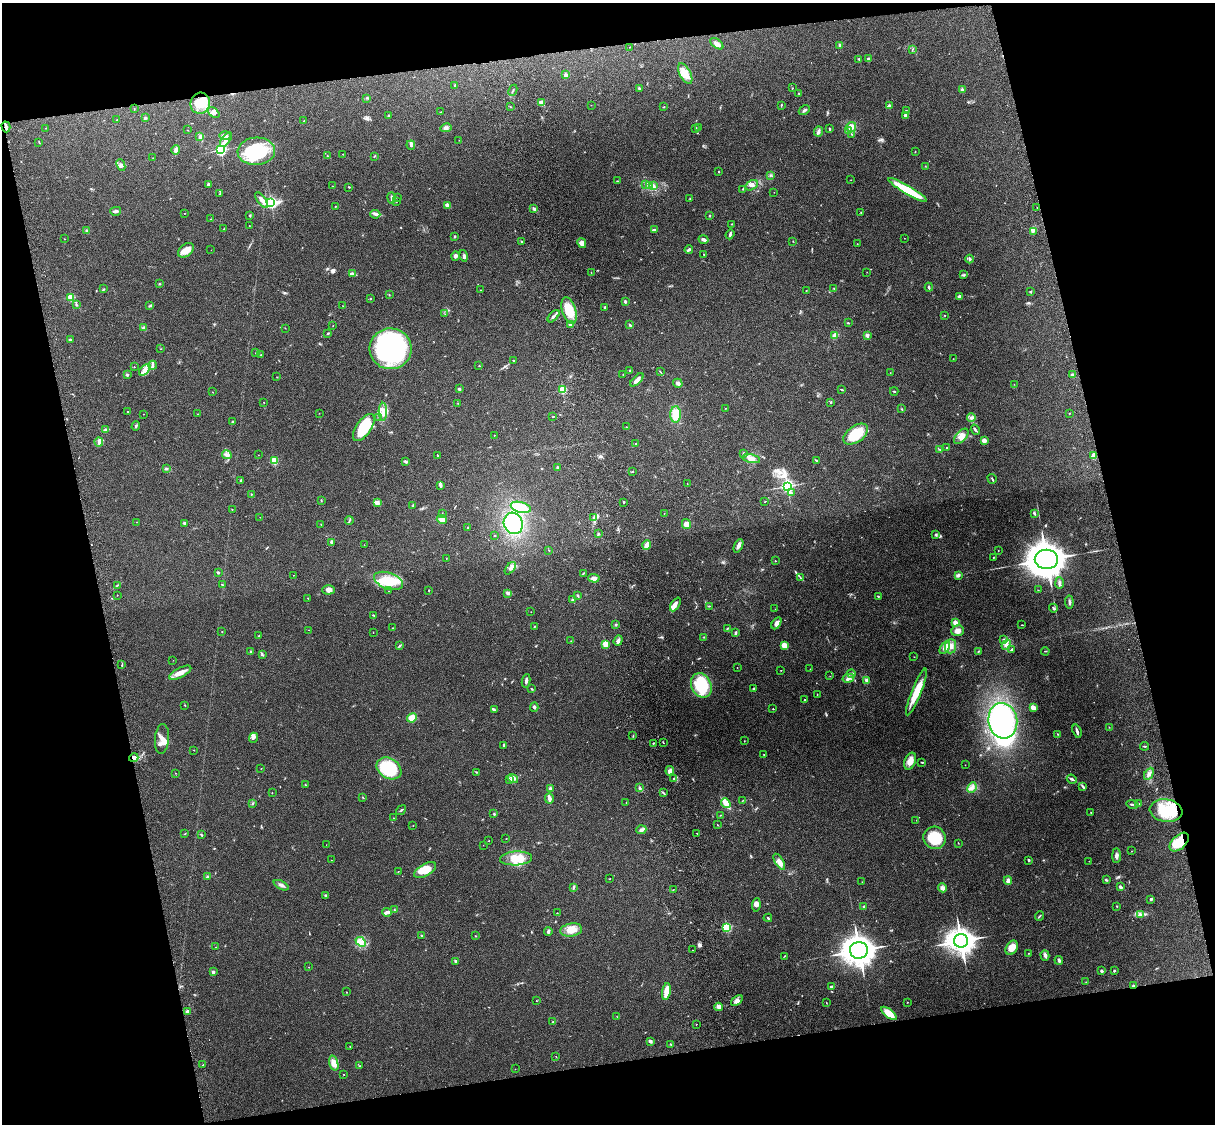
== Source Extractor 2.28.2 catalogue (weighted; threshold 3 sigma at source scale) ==
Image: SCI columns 119-4968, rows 164-4651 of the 5089 x 4927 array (HDU 1 of 3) = the unmasked area's bounding box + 8 px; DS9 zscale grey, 4 x 4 block average (1 PNG px = mean of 4 x 4 image px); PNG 1217 x 1126 px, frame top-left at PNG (2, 3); each listed source drawn as its Kron ellipse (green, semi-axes under 4 px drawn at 4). Shown black and unused: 25% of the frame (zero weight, under 3 of 4 exposures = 6% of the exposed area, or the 3 px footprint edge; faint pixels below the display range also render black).
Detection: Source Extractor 2.28.2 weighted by HDU 2 'WHT'. Background 0.277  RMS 0.0091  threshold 0.0411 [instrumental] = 3 sigma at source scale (4.5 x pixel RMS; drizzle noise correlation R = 1.50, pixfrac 1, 0.05/0.05 arcsec/px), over >= 5 px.
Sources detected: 500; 1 too faint to see at this stretch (4 x 4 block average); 6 inside a brighter object's white glare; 1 cosmic-ray / hot-pixel residue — neither listed nor drawn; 5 coinciding with a brighter row at this scale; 17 inside a brighter listed object's ellipse — not listed separately; the other 470 listed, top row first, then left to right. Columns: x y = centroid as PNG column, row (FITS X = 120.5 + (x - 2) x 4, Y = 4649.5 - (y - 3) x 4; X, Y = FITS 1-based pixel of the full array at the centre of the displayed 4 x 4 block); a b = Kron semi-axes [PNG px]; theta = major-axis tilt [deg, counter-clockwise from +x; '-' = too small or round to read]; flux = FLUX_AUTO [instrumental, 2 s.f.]
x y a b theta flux
717 44 7 4 -35 27
840 45 3 2 - 7.8
629 47 2 2 - 1.1
912 49 3 2 - 3
859 59 2 2 - 8.7
868 59 3 3 - 11
685 73 11 5 -61 72
566 75 2 2 - 75
455 86 3 2 - 4.4
639 88 2 2 - 20
792 88 2 2 - 2.3
513 90 6 2 63 5
962 90 2 2 - 41
799 93 2 2 - 2.1
367 98 3 2 - 4.4
200 103 11 9 75 89
542 103 4 2 - 51
591 105 2 2 - 1.1
781 105 3 2 - 3.9
510 106 2 2 - 2.3
889 106 2 2 - 18
664 107 2 2 - 2.4
134 109 2 2 - 2.5
804 110 6 2 31 9.1
907 111 3 2 - 2.6
441 112 2 2 - 2
214 113 6 3 -42 17
906 115 4 3 - 21
389 116 2 2 - 4.6
145 118 4 2 - 6.6
117 120 2 2 - 2.9
304 121 2 2 - 2.9
6 127 5 2 - 15
699 127 2 2 - 1
851 127 5 4 - 38
46 128 2 2 - 1.8
446 128 5 4 - 15
695 129 3 2 - 3.2
830 129 3 2 - 7
188 130 2 2 - 1.9
848 131 3 3 - 7.9
818 132 5 3 - 16
851 134 2 2 - 3.5
225 136 6 3 -3 29
200 137 3 2 - 14
226 140 8 3 55 24
459 140 2 2 - 0.98
39 142 2 2 - 2.1
411 145 5 2 - 10
176 150 5 3 - 13
221 150 2 2 - 700
256 151 19 13 4 280
915 151 2 2 - 1.4
343 154 2 2 - 2.6
327 156 2 2 - 2.5
374 156 3 2 - 4
153 158 2 2 - 0.77
121 165 6 4 -67 16
925 166 2 2 - 1.9
719 172 2 2 - 3.2
770 175 2 2 - 2.4
851 180 2 2 - 1.3
617 181 3 2 - 1.7
209 184 4 3 - 9.7
646 185 3 2 - 3.9
752 185 6 4 32 22
333 186 2 2 - 1.7
649 186 3 2 - 9
653 186 4 2 - 17
349 187 3 2 - 3.1
743 189 2 2 - 2.6
908 190 22 4 -31 200
774 192 2 2 - 0.97
220 194 2 2 - 2.3
397 197 2 2 - 2.8
392 198 5 2 - 12
690 199 2 2 - 2.2
262 200 9 4 -54 25
396 202 2 2 - 1.5
271 203 2 2 - 930
447 205 2 2 - 120
335 206 2 2 - 2.3
1037 207 2 2 - 1.7
534 209 2 2 - 6.6
116 211 5 2 - 14
861 212 2 2 - 2.6
184 213 2 2 - 1.3
375 214 5 3 - 12
250 215 2 2 - 6.8
710 216 2 2 - 5
211 219 2 2 - 2.4
732 224 2 2 - 1.8
249 226 2 2 - 1.7
224 229 2 2 - 1.7
654 229 3 2 - 4.2
87 231 3 2 - 8
1033 231 3 2 - 5.5
730 234 5 2 - 9
454 236 3 2 - 5
904 238 2 2 - 1.3
64 239 2 2 - 2.1
704 239 5 3 - 14
521 241 2 2 - 3.6
793 241 2 2 - 2
582 243 5 4 - 23
857 244 2 2 - 2.2
186 250 9 6 39 50
211 250 2 2 - 1
689 250 4 2 - 7.7
704 254 3 2 - 2.4
455 256 5 3 - 16
464 256 6 3 -76 11
969 259 4 2 - 6.9
591 272 2 2 - 1.8
867 272 2 2 - 1.3
352 274 4 3 - 9.6
964 275 3 2 - 6.3
159 284 2 2 - 3.2
929 287 4 2 - 6.6
834 288 2 2 - 2.1
104 289 2 2 - 3.4
480 290 2 2 - 1.6
806 291 2 2 - 2.5
1030 292 3 2 - 4.6
389 295 2 2 - 2
959 296 4 2 - 7.3
71 297 2 2 - 280
371 298 2 2 - 3
625 302 3 2 - 5.6
76 305 2 2 - 2
150 306 2 2 - 4.1
342 306 2 2 - 1.1
605 307 2 2 - 7.4
569 310 13 7 -72 130
445 314 2 2 - 2.4
945 315 2 2 - 2.5
554 316 7 2 48 14
849 323 3 2 - 2.9
570 325 2 2 - 68
630 325 3 2 - 6.1
333 326 2 2 - 1.7
144 328 3 3 - 11
285 328 2 2 - 2.1
328 333 3 2 - 5.6
835 335 3 2 - 35
867 335 3 3 - 14
70 340 2 2 - 32
161 349 2 2 - 1.6
391 349 21 20 - 1000
256 353 2 2 - 4
261 355 2 2 - 1.4
953 359 2 2 - 1.5
513 360 3 2 - 2.6
153 365 4 2 - 8.7
134 366 2 2 - 1.4
479 366 2 2 - 1.9
145 370 7 4 48 26
630 370 2 2 - 14
660 372 3 2 - 3.1
890 373 2 2 - 1.5
127 375 4 2 - 7.2
623 375 2 2 - 1.5
1072 375 2 2 - 14
277 377 2 2 - 1.4
637 380 8 2 45 31
678 383 5 3 - 11
1014 384 2 2 - 1.2
459 389 2 2 - 31
842 389 3 2 - 4.8
563 390 2 2 - 380
894 391 4 2 - 4.8
212 392 2 2 - 1.3
831 402 3 2 - 3.7
264 403 2 2 - 1.3
458 403 2 2 - 2.6
726 408 2 2 - 1.6
902 409 2 2 - 3.3
128 412 2 2 - 6.2
383 412 9 3 -89 31
319 413 2 2 - 1.1
1069 413 2 2 - 3.4
143 414 2 2 - 1.3
198 414 2 2 - 1.8
675 414 8 5 87 85
379 417 2 2 - 2.6
553 417 2 2 - 3.6
971 418 4 3 - 11
232 421 2 2 - 4.8
136 426 5 2 - 6.7
626 427 2 2 - 3.4
364 428 15 7 55 220
106 430 3 2 - 5
975 430 5 2 - 7.6
856 434 14 8 35 170
494 435 2 2 - 2.5
961 436 9 5 48 39
984 440 4 3 - 24
99 442 4 3 - 15
636 444 2 2 - 4
947 448 2 2 - 5.7
939 449 3 2 - 3.6
743 454 3 2 - 6.9
227 455 5 3 - 13
258 455 2 2 - 0.89
437 455 2 2 - 4.2
1094 456 3 3 - 34
751 459 9 3 -12 30
816 460 4 2 - 4.8
274 461 2 2 - 350
406 462 3 2 - 11
557 467 2 2 - 17
166 469 3 2 - 7
632 471 2 2 - 3.5
992 479 5 2 - 5.5
240 480 2 2 - 5
687 483 2 2 - 1.4
440 485 3 3 - 14
787 486 3 2 - 1200
791 493 3 2 - 7.1
251 494 2 2 - 2.4
321 501 2 2 - 2.7
765 501 2 2 - 2.7
624 502 2 2 - 6.3
377 503 3 2 - 7.7
413 505 3 2 - 3.4
521 507 10 5 -15 130
232 509 2 2 - 2.2
442 513 2 2 - 1.7
664 513 2 2 - 1.3
1034 513 4 2 - 8.4
260 517 2 2 - 1.3
594 518 3 2 - 7.7
442 519 5 3 - 31
349 521 4 2 - 6.3
137 522 2 2 - 1.2
184 523 2 2 - 30
513 523 11 9 -71 340
686 524 5 4 - 29
321 525 2 2 - 2.2
468 527 2 2 - 4.4
598 534 2 2 - 8.3
494 535 2 2 - 2
936 535 4 2 - 5.1
332 542 4 3 - 12
364 545 2 2 - 1.1
647 545 4 3 - 37
738 546 7 3 65 21
549 550 2 2 - 1.7
998 551 2 2 - 2.4
446 558 2 2 - 1.3
993 558 2 2 - 2.7
1046 559 12 9 0 11000
775 561 2 2 - 5
510 568 7 3 50 16
218 572 2 2 - 19
583 573 3 2 - 4
293 575 2 2 - 1.3
958 575 4 3 - 15
594 578 5 3 - 24
801 578 4 2 - 5.1
388 581 15 8 -20 140
1059 583 6 3 -88 11
117 585 3 2 - 3.5
222 585 3 2 - 4.1
329 590 6 4 3 26
428 590 2 2 - 1.8
1038 590 2 2 - 2
389 591 2 2 - 0.91
508 593 3 3 - 14
117 595 2 2 - 2.2
578 596 3 2 - 5.4
878 596 3 2 - 3.4
308 598 2 2 - 2.3
572 600 3 2 - 9.7
1069 602 6 2 -84 11
675 604 7 3 61 22
709 606 2 2 - 2.8
1053 608 4 2 - 7.7
775 609 2 2 - 1.1
531 612 2 2 - 2.9
373 615 3 2 - 3.7
776 623 6 3 59 21
955 623 2 2 - 140
616 624 2 2 - 5.6
1022 625 3 2 - 2.3
534 626 2 2 - 2.8
392 628 3 2 - 2
727 628 2 2 - 3.9
309 630 2 2 - 0.94
222 631 2 2 - 2.3
958 631 6 5 - 30
373 633 2 2 - 1.2
735 633 4 2 - 8
259 635 2 2 - 2.3
704 637 2 2 - 2.1
1004 640 3 2 - 7
571 641 2 2 - 2.1
618 641 6 2 70 21
605 644 2 2 - 200
400 645 4 2 - 5.7
1006 645 5 4 - 23
784 646 4 3 - 60
950 646 7 5 86 36
945 648 7 3 58 29
1011 649 3 2 - 6.3
250 651 2 2 - 3.6
1045 651 4 2 - 3.1
978 652 3 2 - 3.2
262 655 3 2 - 4.8
914 657 2 2 - 1.8
173 660 2 2 - 1
122 665 2 2 - 2.6
737 668 2 2 - 2.9
810 669 2 2 - 0.86
781 670 2 2 - 1.6
180 673 12 5 27 36
851 673 4 2 - 11
830 676 2 2 - 1.3
848 678 6 3 13 16
866 680 4 3 - 14
526 681 7 2 81 13
701 685 13 10 -65 240
531 689 3 2 - 3.5
753 689 4 2 - 5.8
916 692 25 4 68 120
817 694 2 2 - 1.9
805 700 2 2 - 2.9
185 705 3 2 - 2.5
534 707 4 3 - 9
1033 707 3 2 - 46
773 709 2 2 - 6.3
494 710 3 2 - 11
412 718 5 4 - 43
1003 721 18 14 -81 850
1109 727 2 2 - 1.8
1077 731 7 2 -72 16
1058 734 2 2 - 3.2
633 736 3 2 - 3.2
253 738 5 3 - 14
162 739 15 7 85 46
744 741 2 2 - 2.3
653 743 2 2 - 3.8
663 743 2 2 - 2.9
504 745 3 2 - 5.2
1144 746 4 2 - 4.3
194 750 2 2 - 2
764 755 2 2 - 2.6
134 758 5 3 - 19
910 761 9 5 68 43
922 762 3 2 - 3.6
965 765 2 2 - 1.3
261 768 2 2 - 1.7
389 768 13 10 -33 270
670 771 4 4 - 20
477 772 2 2 - 2.2
176 773 2 2 - 1.4
1149 774 6 2 62 14
513 778 5 3 - 16
673 778 2 2 - 1.7
510 779 2 2 - 3
1072 779 5 2 - 14
305 785 3 2 - 2.3
972 787 6 3 65 17
1083 787 4 2 - 7.9
550 788 3 3 - 9.7
639 788 3 2 - 7.6
272 793 2 2 - 1.7
663 793 2 2 - 2.6
363 798 3 2 - 2.7
549 798 5 2 - 35
742 801 2 2 - 1.3
626 802 2 2 - 1.9
726 803 5 3 - 91
252 804 2 2 - 2.6
1132 804 6 2 -11 9.4
1139 804 3 2 - 8.8
401 810 5 2 - 5
1166 811 16 11 -8 210
1091 812 2 2 - 5
494 814 3 2 - 3.4
720 815 2 2 - 2
393 818 2 2 - 2.2
916 820 2 2 - 1.2
413 825 2 2 - 1.5
717 825 2 2 - 1.4
641 830 5 3 - 14
697 833 2 2 - 3.8
184 834 2 2 - 2
201 835 4 2 - 4.6
934 838 11 11 - 170
506 839 2 2 - 1.6
489 841 2 2 - 2.5
1179 842 11 6 43 120
958 843 2 2 - 2.4
326 845 2 2 - 0.92
483 845 2 2 - 1.1
1132 851 2 2 - 2.5
1116 856 7 3 -90 18
516 858 16 7 3 94
331 860 2 2 - 0.86
1029 860 2 2 - 7.8
1089 861 2 2 - 1.3
779 862 9 4 -58 31
425 870 12 6 31 85
398 871 2 2 - 2.4
207 877 3 2 - 8.2
610 879 2 2 - 2.3
1106 880 3 2 - 5.7
1008 881 4 3 - 22
862 882 2 2 - 1.5
281 885 8 3 -26 18
574 887 2 2 - 4.3
1120 887 3 2 - 14
942 888 4 4 - 17
673 890 2 2 - 1.7
326 895 4 2 - 3.5
1151 899 2 2 - 29
756 905 7 3 83 20
864 906 2 2 - 5
1117 906 2 2 - 3.8
395 910 3 2 - 4.5
387 912 5 4 - 18
557 913 2 2 - 3.3
1141 914 3 2 - 8.3
1039 916 5 2 - 5.3
768 918 4 2 - 7.3
727 927 2 2 - 580
571 930 11 6 9 62
548 931 4 2 - 10
421 935 2 2 - 3.5
475 936 2 2 - 3
961 941 7 7 - 4100
361 942 6 3 -43 23
215 947 2 2 - 1.5
1012 948 8 5 60 52
692 950 2 2 - 1.2
859 950 9 8 - 5800
1028 953 2 2 - 2.7
1045 955 5 3 - 13
784 956 2 2 - 2.4
1059 960 4 3 - 9.1
455 961 2 2 - 29
308 967 2 2 - 1.5
1102 971 4 2 - 5.6
1114 971 2 2 - 6.7
213 972 2 2 - 39
1086 982 2 2 - 1.8
831 986 2 2 - 16
1133 986 2 2 - 16
666 991 8 3 81 72
346 992 2 2 - 5.3
536 1001 2 2 - 1.8
737 1001 7 4 38 21
907 1002 2 2 - 1.8
826 1003 2 2 - 2
719 1007 4 3 - 15
187 1011 2 2 - 55
889 1013 9 4 -38 89
617 1016 2 2 - 1.2
553 1022 2 2 - 2.9
696 1024 2 2 - 3.9
651 1041 4 2 - 7.1
671 1044 3 2 - 4.3
350 1046 2 2 - 1.9
556 1056 2 2 - 1
334 1063 7 4 -73 54
203 1065 2 2 - 1.8
359 1066 2 2 - 3.7
515 1069 2 2 - 1.2
344 1075 2 2 - 1.6
Overlapping masked pixels (flux is a lower limit): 3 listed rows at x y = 134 758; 1179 842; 1133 986
Diffuse or blended objects may show on this block-average render without a row.